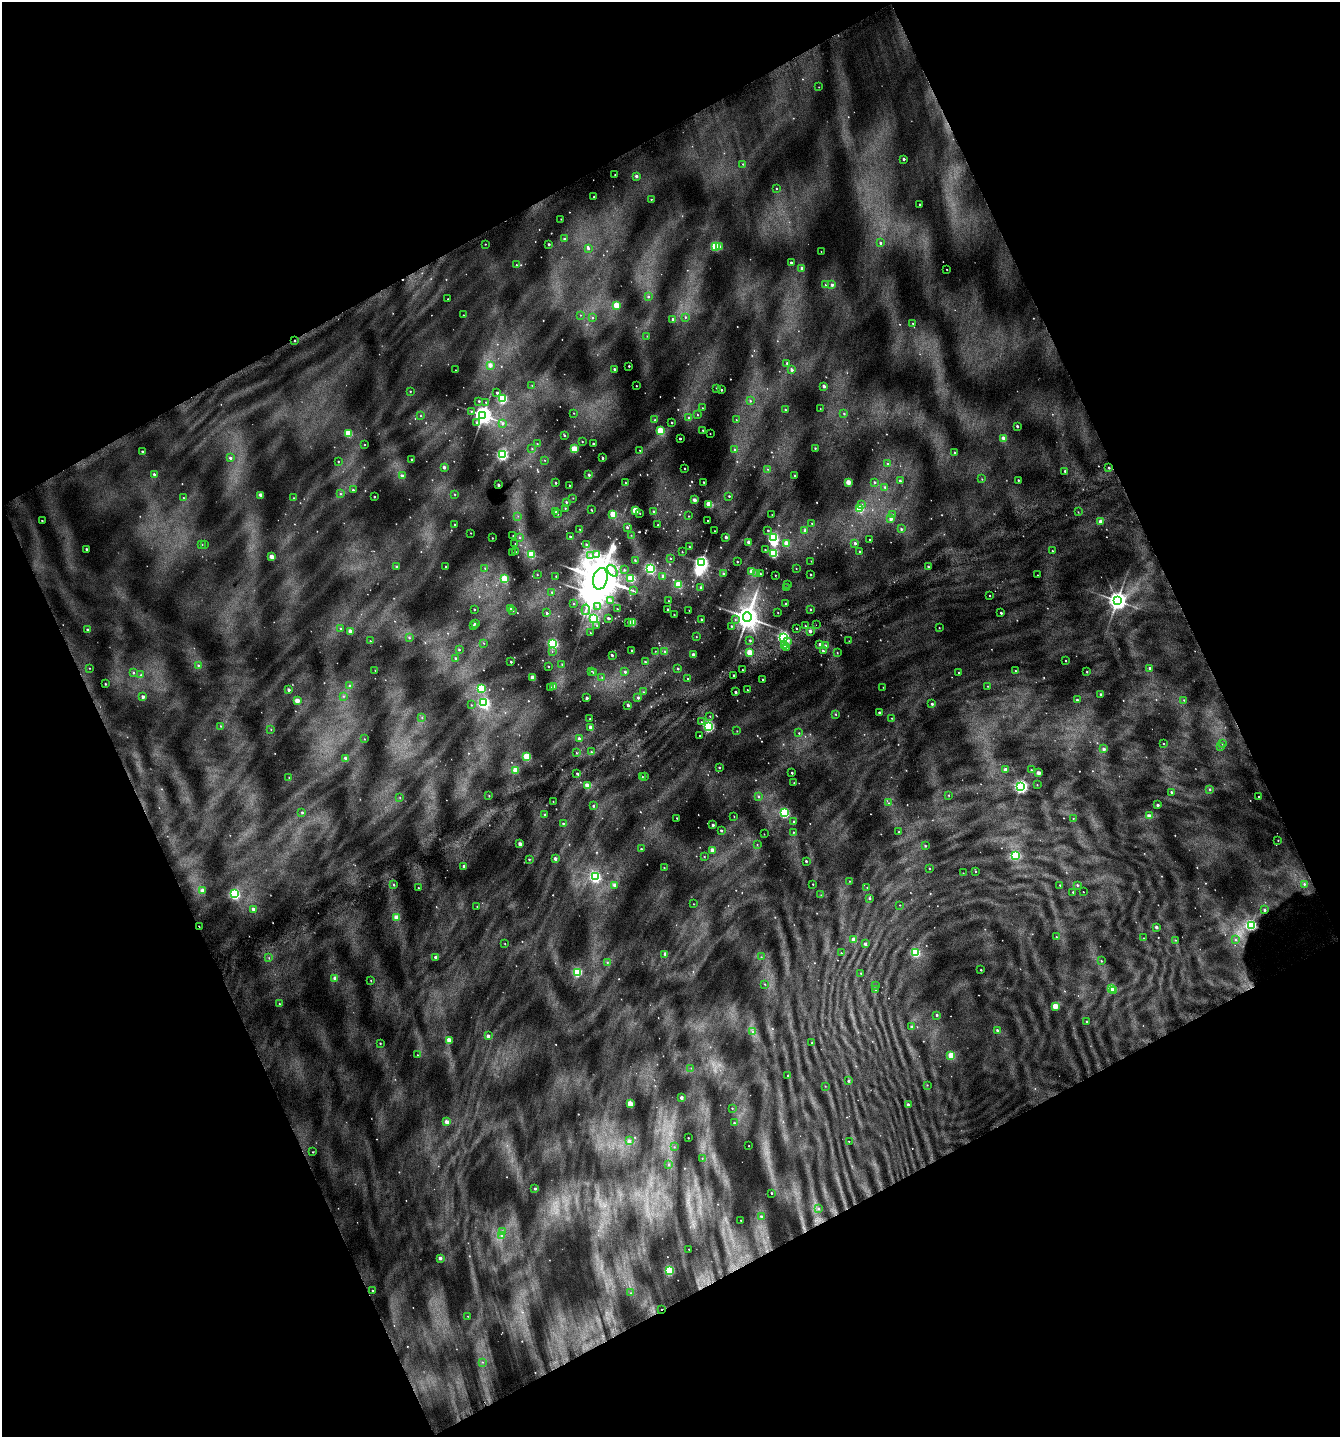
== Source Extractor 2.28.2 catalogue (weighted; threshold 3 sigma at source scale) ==
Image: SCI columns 216-5567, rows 50-5788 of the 5741 x 5854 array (HDU 1 of 3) = the unmasked area's bounding box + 8 px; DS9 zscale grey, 4 x 4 block average (1 PNG px = mean of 4 x 4 image px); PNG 1342 x 1439 px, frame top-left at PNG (2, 2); each listed source drawn as its Kron ellipse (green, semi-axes under 4 px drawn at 4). Shown black and unused: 45% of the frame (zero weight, under 4 of 7 exposures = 2% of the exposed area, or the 3 px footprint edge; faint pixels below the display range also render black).
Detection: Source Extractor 2.28.2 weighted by HDU 2 'WHT'. Background 0.073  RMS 0.047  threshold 0.192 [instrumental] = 3 sigma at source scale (4.09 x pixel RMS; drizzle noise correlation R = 1.36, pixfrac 0.8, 0.0396/0.0396 arcsec/px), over >= 5 px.
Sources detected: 1102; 164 too faint to see at this stretch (4 x 4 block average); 4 inside a brighter object's white glare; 2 cosmic-ray / hot-pixel residue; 1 long thin detection or spike segment (spike, bleed or trail) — neither listed nor drawn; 13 coinciding with a brighter row at this scale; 1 inside a brighter listed object's ellipse — not listed separately; of the other 917, all 500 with FLUX_AUTO >= 16.1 (the completeness limit of this list) listed and drawn (417 fainter detections not listed), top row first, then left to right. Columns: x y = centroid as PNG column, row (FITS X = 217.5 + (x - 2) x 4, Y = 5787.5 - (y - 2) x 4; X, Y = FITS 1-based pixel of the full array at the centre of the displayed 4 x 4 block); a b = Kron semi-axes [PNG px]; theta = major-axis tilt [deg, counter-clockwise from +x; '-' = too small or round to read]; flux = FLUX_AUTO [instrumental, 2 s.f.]
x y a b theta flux
819 87 2 2 - 17
904 159 2 2 - 130
743 164 2 2 - 28
615 175 2 2 - 37
636 176 2 2 - 180
776 189 2 2 - 19
594 197 2 2 - 42
651 199 2 2 - 30
920 204 2 2 - 46
561 219 2 2 - 26
564 239 2 2 - 54
880 243 2 2 - 60
485 244 2 2 - 24
549 244 2 2 - 100
715 246 2 2 - 2800
719 247 2 2 - 340
588 248 2 2 - 95
821 251 2 2 - 16
791 262 2 2 - 73
516 265 2 2 - 33
802 268 2 2 - 210
947 269 2 2 - 26
825 285 2 2 - 24
832 285 2 2 - 130
648 297 2 2 - 52
448 299 2 2 - 24
616 305 2 2 - 1200
463 315 2 2 - 20
581 315 2 2 - 18
685 317 2 2 - 33
592 318 2 2 - 21
673 319 2 2 - 73
913 323 2 2 - 16
647 336 2 2 - 19
294 340 2 2 - 24
787 363 2 2 - 56
490 365 2 2 - 250
629 366 2 2 - 55
614 369 2 2 - 74
456 370 2 2 - 18
792 370 2 2 - 100
532 385 2 2 - 22
636 386 2 2 - 28
824 386 2 2 - 180
716 388 2 2 - 30
721 390 2 2 - 76
410 391 2 2 - 27
497 393 2 2 - 79
502 399 3 2 - 3300
479 401 2 2 - 52
750 401 2 2 - 27
486 402 2 2 - 31
702 408 2 2 - 28
820 408 2 2 - 16
785 410 2 2 - 32
471 411 2 2 - 22
574 413 2 2 - 18
844 414 2 2 - 31
483 415 4 3 - 23000
698 415 2 2 - 26
421 416 2 2 - 16
689 418 3 2 - 27
655 420 2 2 - 46
736 420 2 2 - 17
477 423 2 2 - 84
672 423 2 2 - 44
502 424 2 2 - 35
1017 426 2 2 - 110
660 430 2 2 - 1500
703 430 2 2 - 43
348 433 2 2 - 1300
710 433 2 2 - 21
564 435 2 2 - 40
1003 438 2 2 - 170
680 439 2 2 - 80
582 441 2 2 - 27
537 444 2 2 - 20
593 444 2 2 - 93
365 445 2 2 - 17
815 448 2 2 - 35
532 449 2 2 - 24
574 449 2 2 - 1100
734 449 2 2 - 49
640 450 2 2 - 17
142 451 2 2 - 72
955 453 2 2 - 69
502 455 3 3 - 5100
230 458 2 2 - 100
603 458 2 2 - 70
411 459 2 2 - 39
545 460 2 2 - 16
338 461 2 2 - 33
887 464 2 2 - 29
444 467 2 2 - 190
685 468 2 2 - 29
1109 468 2 2 - 50
768 469 2 2 - 17
1065 471 2 2 - 66
154 474 2 2 - 89
589 475 2 2 - 90
402 476 2 2 - 200
795 476 2 2 - 55
982 479 2 2 - 21
1018 480 2 2 - 44
900 481 2 2 - 58
703 482 2 2 - 38
848 482 2 2 - 630
875 482 2 2 - 41
556 483 2 2 - 55
625 483 2 2 - 20
499 485 2 2 - 120
569 485 2 2 - 34
885 487 2 2 - 47
353 490 2 2 - 54
341 494 2 2 - 29
455 494 2 2 - 24
261 495 2 2 - 370
729 496 2 2 - 43
374 497 2 2 - 49
183 498 2 2 - 36
294 498 2 2 - 29
573 498 2 2 - 17
694 500 2 2 - 330
566 502 2 2 - 52
709 504 2 2 - 1300
861 505 2 2 - 66
565 508 2 2 - 27
859 508 2 2 - 1600
591 510 3 2 - 34
635 510 2 2 - 1000
556 512 2 2 - 43
654 512 2 2 - 100
1078 512 2 2 - 19
640 513 2 2 - 18
557 514 2 2 - 35
613 514 2 2 - 1000
772 515 2 2 - 19
892 515 2 2 - 31
518 516 2 2 - 19
689 516 2 2 - 18
891 519 2 2 - 200
707 520 2 2 - 19
42 521 2 2 - 39
1101 522 2 2 - 470
812 523 2 2 - 27
455 525 2 2 - 35
658 525 2 2 - 27
627 527 2 2 - 79
580 529 2 2 - 21
901 529 2 2 - 60
768 530 2 2 - 45
805 530 2 2 - 110
715 531 2 2 - 20
471 533 2 2 - 23
631 535 2 2 - 17
513 536 2 2 - 19
520 537 3 2 - 34
570 537 2 2 - 56
726 537 2 2 - 79
773 537 3 3 - 4400
492 538 2 2 - 33
870 540 2 2 - 32
749 542 2 2 - 370
515 543 2 2 - 21
786 543 2 2 - 370
855 543 2 2 - 75
202 544 2 2 - 16
586 544 2 2 - 57
204 545 2 2 - 23
689 547 2 2 - 35
86 549 2 2 - 130
765 550 2 2 - 33
1052 551 2 2 - 19
515 552 2 2 - 54
682 552 2 2 - 21
860 552 2 2 - 64
512 553 2 2 - 20
773 553 2 2 - 3200
597 554 2 2 - 320
531 555 2 2 - 1300
590 555 4 3 - 78
272 557 2 2 - 640
670 558 2 2 - 23
635 560 2 2 - 37
811 561 2 2 - 17
737 562 2 2 - 43
701 563 3 3 - 12000
928 566 2 2 - 43
397 567 2 2 - 140
446 567 2 2 - 47
485 568 2 2 - 24
650 568 3 2 - 4900
796 569 2 2 - 17
624 570 3 2 - 22
612 571 7 2 -52 82
752 572 2 2 - 620
723 573 2 2 - 54
757 573 2 2 - 18
537 574 2 2 - 25
760 574 2 2 - 63
811 574 2 2 - 40
775 575 2 2 - 23
1038 575 2 2 - 16
663 576 2 2 - 110
556 577 2 2 - 22
504 578 2 2 - 850
631 578 2 2 - 2100
600 579 11 7 75 160000
678 584 2 2 - 940
788 585 2 2 - 19
701 587 2 2 - 110
786 588 2 2 - 33
633 591 3 2 - 19
552 592 2 2 - 36
990 596 2 2 - 26
610 600 4 2 - 40
669 601 2 2 - 34
1117 601 3 3 - 22000
574 604 2 2 - 28
785 604 2 2 - 60
598 606 4 3 - 65
510 609 2 2 - 89
617 609 2 2 - 32
810 609 2 2 - 30
474 610 2 2 - 38
586 610 5 2 - 57
668 610 2 2 - 120
689 610 2 2 - 18
513 611 2 2 - 20
547 613 2 2 - 68
778 613 2 2 - 23
1001 613 2 2 - 73
674 615 2 2 - 31
747 617 5 4 - 44000
594 618 3 2 - 2300
608 618 2 2 - 120
735 619 3 2 - 20
701 620 2 2 - 77
628 622 2 2 - 74
633 622 2 2 - 1700
475 623 2 2 - 140
473 625 2 2 - 47
597 625 2 2 - 24
816 625 2 2 - 23
731 626 2 2 - 40
805 626 2 2 - 40
796 628 2 2 - 29
939 628 2 2 - 18
341 629 2 2 - 55
87 630 2 2 - 63
350 631 2 2 - 310
810 631 2 2 - 180
590 633 2 2 - 28
696 637 2 2 - 17
783 637 3 3 - 7100
409 638 2 2 - 29
750 640 2 2 - 43
370 641 2 2 - 22
787 641 3 2 - 55
849 641 2 2 - 17
484 643 2 2 - 19
553 643 3 3 - 3500
820 644 2 2 - 200
784 645 3 2 - 86
825 646 2 2 - 97
786 647 2 2 - 32
459 650 2 2 - 39
631 650 2 2 - 33
655 651 2 2 - 16
823 651 2 2 - 58
552 652 2 2 - 18
665 652 2 2 - 46
749 652 2 2 - 1000
837 652 2 2 - 19
612 655 2 2 - 48
694 655 2 2 - 390
456 659 2 2 - 160
1066 661 2 2 - 23
511 662 2 2 - 54
645 662 2 2 - 41
562 664 2 2 - 27
198 665 2 2 - 43
548 667 2 2 - 37
89 668 2 2 - 20
1150 668 2 2 - 120
678 669 2 2 - 38
375 670 2 2 - 17
742 670 2 2 - 21
591 671 2 2 - 19
1015 671 2 2 - 28
593 672 2 2 - 27
625 672 2 2 - 60
959 672 2 2 - 20
1087 672 2 2 - 37
133 673 2 2 - 44
141 675 2 2 - 26
734 675 2 2 - 85
602 677 2 2 - 24
533 678 2 2 - 690
688 679 2 2 - 18
762 679 2 2 - 32
105 684 2 2 - 39
349 685 2 2 - 25
553 686 2 2 - 290
988 686 2 2 - 20
550 687 2 2 - 71
883 687 2 2 - 18
482 688 2 2 - 2200
289 690 2 2 - 140
747 690 2 2 - 23
644 692 2 2 - 20
736 692 2 2 - 140
1101 695 2 2 - 180
343 696 2 2 - 20
143 697 2 2 - 170
587 698 2 2 - 110
638 698 2 2 - 72
1077 700 2 2 - 85
1184 700 2 2 - 23
297 701 2 2 - 740
484 703 3 3 - 5000
932 704 2 2 - 98
471 705 2 2 - 19
628 705 2 2 - 97
879 712 2 2 - 100
836 714 2 2 - 32
710 716 2 2 - 19
422 718 2 2 - 23
892 718 2 2 - 16
590 719 2 2 - 52
701 722 2 2 - 24
221 726 2 2 - 22
590 727 2 2 - 250
709 727 3 3 - 5600
271 729 2 2 - 17
737 731 2 2 - 18
799 733 2 2 - 23
699 736 2 2 - 23
579 738 2 2 - 110
365 739 2 2 - 16
1163 743 2 2 - 32
1222 744 2 2 - 18
1221 747 2 2 - 17
1104 749 2 2 - 180
591 752 2 2 - 29
576 753 2 2 - 20
527 757 2 2 - 2100
345 758 2 2 - 90
719 767 2 2 - 38
1005 769 2 2 - 170
516 770 2 2 - 740
1031 770 2 2 - 31
577 773 2 2 - 40
792 773 2 2 - 62
1039 773 2 2 - 350
642 776 2 2 - 19
645 776 2 2 - 20
289 778 2 2 - 24
794 783 2 2 - 24
1037 785 2 2 - 18
587 786 2 2 - 770
1021 787 3 3 - 8400
1210 789 2 2 - 29
1171 792 2 2 - 58
949 795 2 2 - 24
489 796 2 2 - 20
758 796 3 2 - 38
1258 796 2 2 - 18
400 798 2 2 - 17
553 801 2 2 - 19
888 803 2 2 - 16
1158 805 2 2 - 120
593 806 2 2 - 65
302 812 2 2 - 43
784 813 3 2 - 5100
545 814 2 2 - 48
734 816 2 2 - 18
1149 816 2 2 - 410
677 818 2 2 - 31
1073 818 2 2 - 18
794 821 2 2 - 51
563 824 2 2 - 46
713 825 2 2 - 150
721 830 2 2 - 67
793 832 2 2 - 23
899 832 2 2 - 64
764 834 2 2 - 17
1278 840 2 2 - 18
520 844 2 2 - 450
757 845 2 2 - 24
925 846 2 2 - 35
641 849 2 2 - 49
713 850 2 2 - 460
1015 855 2 2 - 2000
704 856 2 2 - 22
555 858 2 2 - 210
529 859 2 2 - 42
806 861 2 2 - 83
464 866 2 2 - 180
664 868 2 2 - 28
929 868 2 2 - 32
975 871 2 2 - 30
963 873 2 2 - 16
595 877 3 3 - 4500
849 881 2 2 - 17
813 884 2 2 - 27
1304 884 2 2 - 43
394 885 2 2 - 48
614 885 2 2 - 170
1060 885 2 2 - 35
1077 885 2 2 - 44
418 888 2 2 - 23
867 888 2 2 - 21
203 891 2 2 - 260
1073 892 2 2 - 38
1083 892 2 2 - 18
235 893 2 2 - 2300
821 895 2 2 - 22
870 898 2 2 - 52
693 904 2 2 - 16
900 905 2 2 - 21
477 907 2 2 - 18
253 909 2 2 - 160
1265 910 2 2 - 100
396 918 2 2 - 450
1251 925 3 3 - 5100
199 926 3 2 - 25
1156 927 2 2 - 170
1056 937 2 2 - 28
1144 938 2 2 - 19
854 940 2 2 - 590
1176 940 2 2 - 18
1235 940 2 2 - 29
505 944 2 2 - 20
865 944 2 2 - 200
841 953 2 2 - 23
915 953 2 2 - 2800
665 954 2 2 - 63
435 957 2 2 - 96
761 957 2 2 - 22
269 958 3 2 - 21
1101 961 2 2 - 32
607 962 2 2 - 26
981 970 2 2 - 45
577 972 3 2 - 2600
861 973 2 2 - 38
335 978 2 2 - 260
371 981 2 2 - 21
765 984 2 2 - 24
875 985 2 2 - 17
1112 988 2 2 - 1200
876 989 2 2 - 32
1114 990 2 2 - 49
279 1004 2 2 - 25
1055 1006 2 2 - 950
937 1015 2 2 - 64
1087 1021 2 2 - 54
912 1027 2 2 - 170
997 1030 2 2 - 49
752 1032 3 2 - 32
488 1036 2 2 - 250
449 1040 2 2 - 630
380 1043 2 2 - 31
812 1043 2 2 - 30
417 1055 2 2 - 18
951 1055 2 2 - 1100
691 1068 2 2 - 17
788 1076 2 2 - 30
848 1081 2 2 - 100
927 1085 2 2 - 23
825 1086 2 2 - 18
681 1097 2 2 - 220
630 1104 2 2 - 910
908 1104 2 2 - 140
732 1108 2 2 - 27
447 1122 2 2 - 440
734 1123 2 2 - 45
688 1138 2 2 - 36
629 1141 2 2 - 210
849 1141 2 2 - 16
749 1146 2 2 - 18
674 1147 2 2 - 24
313 1152 2 2 - 23
702 1158 2 2 - 19
668 1164 2 2 - 24
535 1188 2 2 - 79
771 1193 2 2 - 57
818 1209 2 2 - 28
761 1216 2 2 - 68
741 1220 2 2 - 22
502 1231 3 2 - 52
501 1236 2 2 - 56
689 1249 2 2 - 24
440 1258 2 2 - 200
669 1270 2 2 - 2900
372 1291 2 2 - 44
631 1293 2 2 - 30
661 1309 2 2 - 25
468 1316 2 2 - 17
483 1362 2 2 - 20
Overlapping masked pixels (flux is a lower limit): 3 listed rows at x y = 294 340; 199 926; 661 1309
Diffuse or blended objects may show on this block-average render without a row.